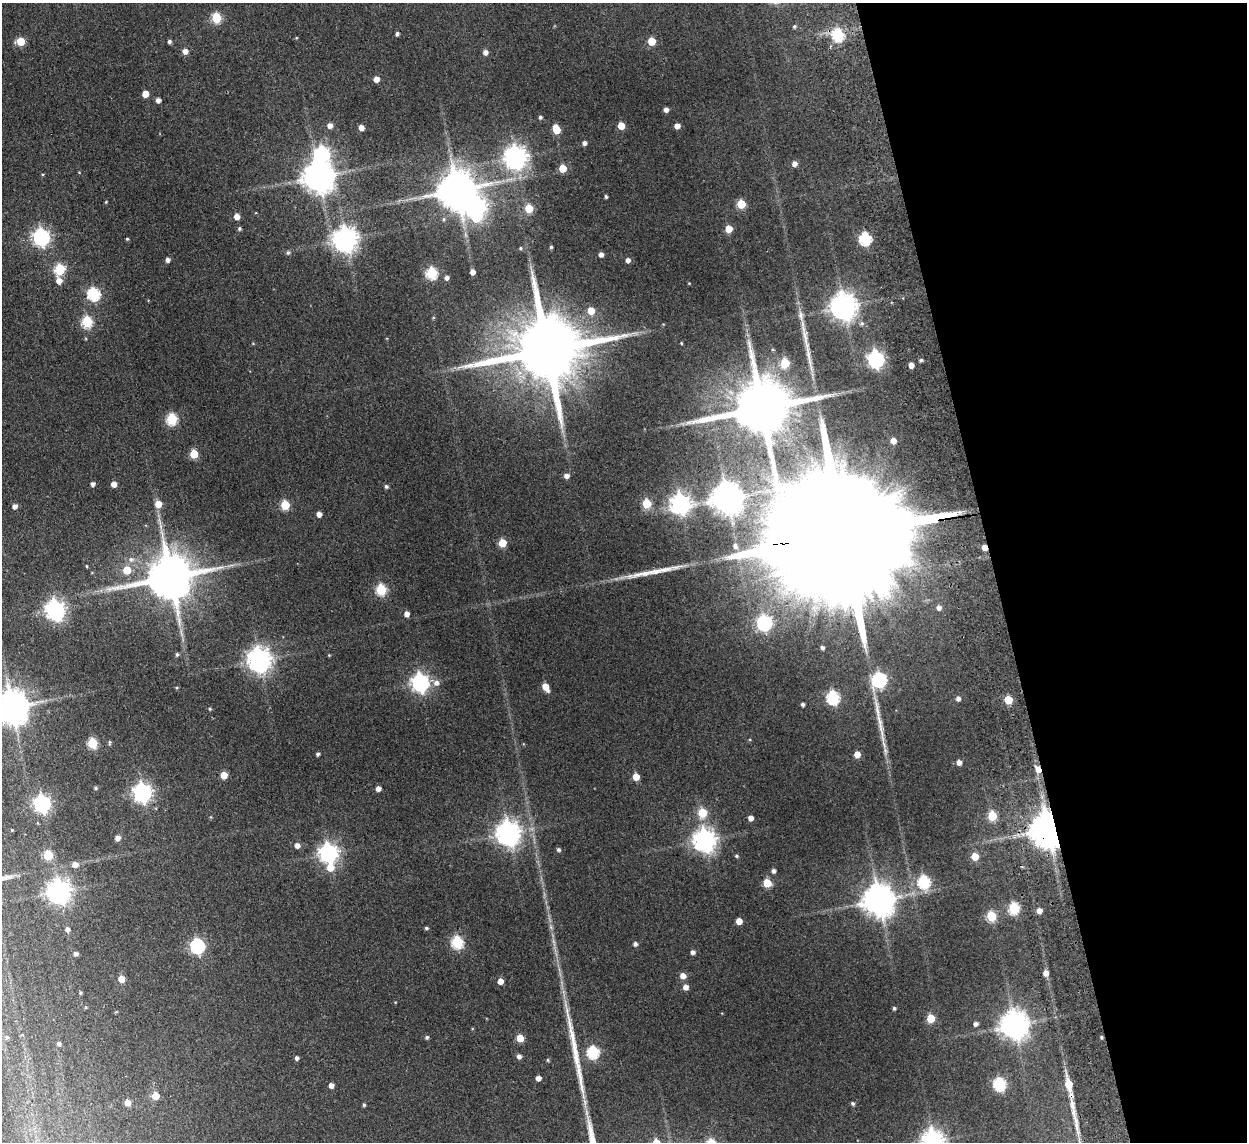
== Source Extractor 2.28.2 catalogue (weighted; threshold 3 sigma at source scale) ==
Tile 12 of 4 x 4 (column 4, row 3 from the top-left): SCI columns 3787-5031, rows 1294-2433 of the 5083 x 4981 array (HDU 1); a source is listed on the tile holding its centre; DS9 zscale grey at full resolution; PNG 1249 x 1144 px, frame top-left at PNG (2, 3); no overlay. Shown black and unused: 20% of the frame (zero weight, under 2 of 3 exposures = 3% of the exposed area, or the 3 px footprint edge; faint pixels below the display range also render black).
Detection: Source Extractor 2.28.2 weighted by HDU 2 'WHT'; one run over the whole footprint, this tile lists its part. Background 0.165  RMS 0.014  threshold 0.0629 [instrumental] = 3 sigma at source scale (4.5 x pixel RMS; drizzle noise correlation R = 1.50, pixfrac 1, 0.05/0.05 arcsec/px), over >= 5 px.
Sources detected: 180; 2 inside a brighter object's white glare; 1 cosmic-ray / hot-pixel residue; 4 long thin detections or spike segments (spike, bleed or trail) — not listed; the other 173 listed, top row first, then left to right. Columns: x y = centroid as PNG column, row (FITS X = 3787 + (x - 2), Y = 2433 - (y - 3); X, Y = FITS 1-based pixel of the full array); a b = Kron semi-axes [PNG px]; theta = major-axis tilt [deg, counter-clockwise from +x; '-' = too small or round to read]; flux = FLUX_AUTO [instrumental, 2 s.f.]
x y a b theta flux
216 18 5 5 - 81
794 26 4 4 - 1.9
397 34 4 4 - 2.9
838 35 6 5 - 140
296 38 4 3 - 0.99
21 41 5 5 - 35
169 41 4 4 - 3.2
652 41 5 5 - 29
185 51 5 5 - 7.4
485 52 5 5 - 5.9
376 79 5 4 - 9.4
145 94 5 5 - 19
158 100 4 4 - 6.2
666 109 4 4 - 5.4
540 117 4 4 - 2.9
330 125 5 5 - 6.7
621 126 5 5 - 23
677 126 4 4 - 9.8
361 127 4 4 - 9.4
556 129 7 5 -69 32
584 143 5 4 - 4.5
322 153 9 8 - 180
516 157 8 7 - 940
794 164 5 5 - 6.4
563 168 5 5 - 29
43 174 4 3 - 1.2
319 177 9 9 - 2300
457 190 10 10 - 4000
606 197 4 3 - 2.1
741 204 5 5 - 45
529 208 5 5 - 38
237 217 5 5 - 9.1
239 228 4 4 - 2.2
729 229 5 5 - 21
41 237 7 7 - 390
865 238 6 5 - 160
127 239 4 3 - 1.5
345 239 8 8 - 1200
551 247 3 3 - 1.9
520 248 5 4 - 1.6
288 252 5 5 - 2.9
601 254 4 4 - 5.2
168 260 4 4 - 5.1
628 260 4 4 - 5.3
60 269 6 5 - 90
472 272 5 4 - 6.6
431 273 6 5 - 120
447 278 4 4 - 4.2
59 281 7 6 - 10
94 294 6 6 - 150
843 306 8 8 - 1500
591 311 5 5 - 22
87 322 6 5 - 100
862 323 6 6 - 3.1
681 343 4 3 - 1.1
547 350 22 16 9 17000
876 359 7 6 - 400
921 360 4 4 - 2.3
785 363 6 5 - 52
911 365 4 4 - 8.5
762 408 18 14 12 10000
172 419 6 5 - 100
893 441 4 4 - 11
194 454 5 5 - 41
566 476 5 5 - 6.4
93 484 4 4 - 4
114 484 5 5 - 7.7
386 486 5 4 - 2.5
727 498 9 9 - 2200
646 503 5 5 - 53
158 504 6 6 - 15
681 504 8 7 - 650
285 505 5 5 - 53
15 506 5 4 - 5.7
319 514 5 4 - 6.6
851 533 107 24 9 140000
502 543 5 5 - 34
735 546 8 6 -54 4.6
984 547 4 4 - 14
131 559 8 7 - 5.6
87 566 4 3 - 1
127 570 6 5 - 31
170 577 14 11 10 6700
381 590 6 5 - 93
939 608 6 6 - 6
55 610 8 7 - 660
406 614 5 4 - 7.4
764 623 7 6 - 260
822 648 4 3 - 3.1
177 654 5 4 - 2.1
329 655 4 4 - 1
259 660 8 7 - 1100
879 680 7 6 - 230
420 683 7 7 - 480
436 683 7 7 - 6.8
545 687 7 4 -59 19
833 698 6 6 - 150
958 698 4 4 - 4.6
1008 700 5 5 - 44
803 704 4 3 - 2.8
12 707 10 9 - 2800
210 709 4 4 - 1.4
109 742 7 3 -90 1.6
92 743 5 5 - 75
318 754 4 3 - 2.8
857 754 5 5 - 15
959 762 5 4 - 7.6
224 775 5 5 - 19
636 777 5 5 - 20
96 788 4 4 - 2
378 788 4 4 - 6.8
142 793 7 7 - 520
42 803 7 6 - 400
702 813 5 5 - 50
992 816 5 5 - 55
750 818 4 4 - 7.5
1048 829 8 8 - 3200
508 833 8 8 - 1200
118 838 6 6 - 5.2
705 840 8 7 - 950
297 845 5 5 - 7
558 849 5 4 - 2.8
328 853 7 7 - 600
48 855 5 5 - 54
736 856 5 4 - 1.8
975 856 5 5 - 27
75 864 7 6 - 7.2
330 868 9 7 76 16
773 871 4 4 - 3.9
924 882 6 6 - 140
767 883 5 5 - 41
59 891 8 7 - 1000
879 900 9 9 - 2400
1014 908 6 5 - 99
1039 911 5 5 - 8.1
991 916 5 5 - 67
739 921 5 5 - 14
426 928 4 3 - 2.2
67 929 5 4 - 4.4
457 942 6 6 - 120
635 944 5 4 - 3.9
197 946 6 6 - 240
693 952 5 5 - 4.4
75 953 5 4 - 4
1045 973 5 5 - 8.1
683 976 6 5 - 9.7
121 979 5 5 - 21
500 981 5 4 - 11
685 987 5 5 - 7.2
80 993 4 4 - 1.7
85 1007 5 3 - 1.3
894 1008 4 3 - 2.2
931 1018 5 5 - 36
976 1024 4 4 - 4.1
1014 1025 9 8 - 1700
7 1037 7 6 - 3.8
427 1037 5 4 - 2.3
1102 1037 4 3 - 1.8
520 1038 5 5 - 28
59 1044 4 4 - 3.1
593 1052 6 6 - 130
519 1056 5 5 - 4.7
296 1058 4 4 - 3.6
548 1060 4 4 - 1.4
538 1078 4 4 - 7.6
999 1084 6 6 - 140
331 1085 4 4 - 7.1
1069 1087 39 6 -80 43
155 1096 5 5 - 27
127 1103 5 4 - 13
853 1104 4 4 - 2.5
364 1105 4 3 - 1.8
933 1141 8 7 - 960
Overlapping masked pixels (flux is a lower limit): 5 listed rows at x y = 851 533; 984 547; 1048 829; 1102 1037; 1069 1087
Isophote crosses this tile's border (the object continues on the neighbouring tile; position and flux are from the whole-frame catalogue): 2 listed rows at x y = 12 707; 933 1141